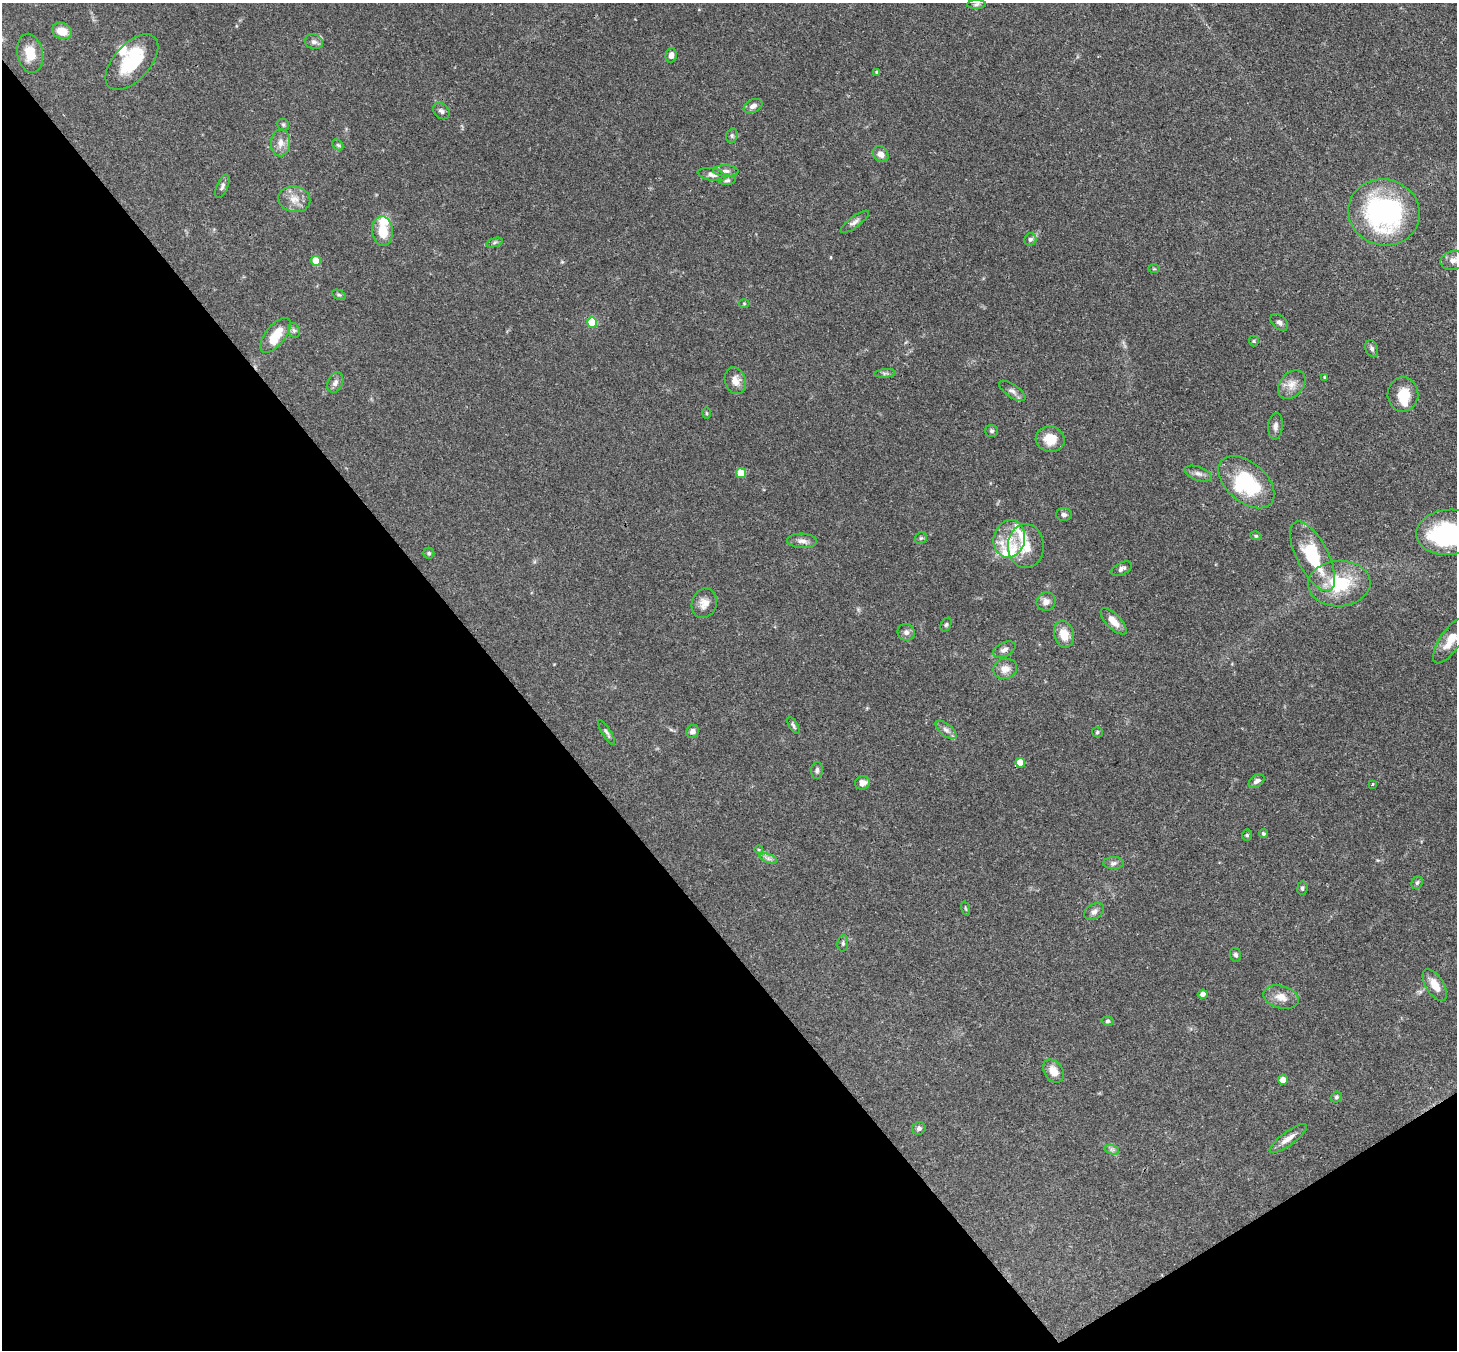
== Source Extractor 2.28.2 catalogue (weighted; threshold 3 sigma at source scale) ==
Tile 14 of 4 x 4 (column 2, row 4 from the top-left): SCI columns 1545-2999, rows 371-1718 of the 6007 x 5984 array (HDU 1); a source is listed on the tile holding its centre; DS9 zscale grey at full resolution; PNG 1459 x 1352 px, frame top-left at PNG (2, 3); each listed source drawn as its Kron ellipse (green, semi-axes under 4 px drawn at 4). Shown black and unused: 38% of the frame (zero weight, under 3 of 4 exposures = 8% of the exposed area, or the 3 px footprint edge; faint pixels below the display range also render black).
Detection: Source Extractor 2.28.2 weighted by HDU 2 'WHT'; one run over the whole footprint, this tile lists its part. Background 0.117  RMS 0.0042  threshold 0.019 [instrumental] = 3 sigma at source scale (4.5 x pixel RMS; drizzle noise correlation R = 1.50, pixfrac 1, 0.05/0.05 arcsec/px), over >= 5 px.
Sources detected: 111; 4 inside a brighter object's white glare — neither listed nor drawn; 7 inside a brighter listed object's ellipse — not listed separately; the other 100 listed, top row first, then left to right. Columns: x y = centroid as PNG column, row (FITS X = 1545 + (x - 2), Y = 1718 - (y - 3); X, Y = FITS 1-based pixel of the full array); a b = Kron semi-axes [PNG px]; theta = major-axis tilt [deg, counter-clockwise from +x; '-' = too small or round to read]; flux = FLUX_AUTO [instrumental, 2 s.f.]
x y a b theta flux
976 4 9 4 1 1.1
62 31 10 7 -18 5.8
314 42 9 7 -17 1.6
30 53 19 12 -79 7.8
671 55 7 5 77 1.7
132 62 34 18 48 19
877 72 4 3 - 0.58
753 106 10 6 26 2.1
441 111 9 7 -45 1.4
283 125 6 5 - 0.72
732 136 7 5 72 1
280 143 13 9 87 3.5
338 145 6 4 -44 0.75
881 154 8 7 - 2.6
726 171 12 5 -3 1.7
712 175 14 6 -11 1.9
727 180 8 4 5 0.9
222 186 12 5 67 1.4
294 199 16 13 -12 4.9
1384 212 36 33 -15 75
855 222 17 5 36 1.9
382 231 15 10 -85 8.8
1030 239 6 6 - 1.1
495 243 8 3 19 0.72
316 261 5 5 - 8.2
1453 261 13 9 13 3.1
1154 269 6 3 -1 0.4
339 295 7 4 -29 0.71
744 304 5 3 - 0.38
592 322 5 5 - 16
1279 322 10 6 -41 1.4
294 330 8 6 -68 1.1
275 335 21 10 51 9
1254 341 5 5 - 0.53
1372 349 9 6 -67 1.2
885 373 11 4 4 1
1325 377 4 3 - 0.52
735 381 14 10 -71 3.8
335 383 10 7 64 1.9
1292 384 16 11 50 4.3
1012 391 15 6 -34 2
1403 394 17 15 86 9.1
706 413 5 3 - 0.46
1275 426 13 7 86 2
991 431 7 6 - 0.85
1050 439 14 13 - 6.9
741 473 5 5 - 7.9
1198 474 14 6 -20 2
1246 482 33 19 -41 31
1064 515 8 6 -3 1.2
1448 532 32 22 5 33
1256 536 5 3 - 0.46
921 538 6 5 - 0.73
1009 539 19 15 76 10
802 541 15 7 -4 2.4
1026 546 22 18 -88 10
429 553 5 5 - 0.68
1313 556 38 15 -63 24
1122 569 11 6 26 1.3
1339 584 31 23 3 22
1046 602 9 9 - 2.7
704 603 15 12 71 4
1114 621 17 7 -45 4.3
946 625 7 5 62 0.76
906 632 8 8 - 1.8
1064 634 14 9 -76 6.6
1450 640 27 10 56 6.1
1004 649 12 6 25 1.8
1005 669 12 10 14 3.4
793 725 9 4 -59 0.91
946 730 12 6 -40 2
693 731 7 6 - 1.7
606 732 14 4 -58 1.2
1097 732 5 5 - 0.74
1020 763 5 5 - 6.9
817 770 8 5 85 1.1
1257 781 9 5 33 1.7
862 783 7 6 - 3
1372 784 3 3 - 0.61
1263 834 4 4 - 0.77
1247 835 5 5 - 0.64
759 850 4 3 - 0.37
768 858 9 4 -19 1.3
1113 863 10 6 2 1.4
1417 883 7 5 58 0.82
1302 888 6 5 - 0.81
965 908 7 3 -71 0.44
1094 911 11 7 32 1.6
843 943 8 5 82 0.86
1235 955 7 5 -72 0.96
1435 985 18 9 -59 5
1203 994 5 4 - 2.4
1281 997 18 11 -14 4.7
1108 1021 6 4 4 0.72
1053 1071 12 9 -54 4.6
1283 1080 5 4 - 4.5
1336 1097 6 5 - 0.75
919 1128 7 6 - 1.1
1288 1138 22 7 37 3.7
1112 1150 7 4 -19 1
Isophote crosses this tile's border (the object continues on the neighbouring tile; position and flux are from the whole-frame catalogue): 2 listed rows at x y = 1453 261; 1448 532